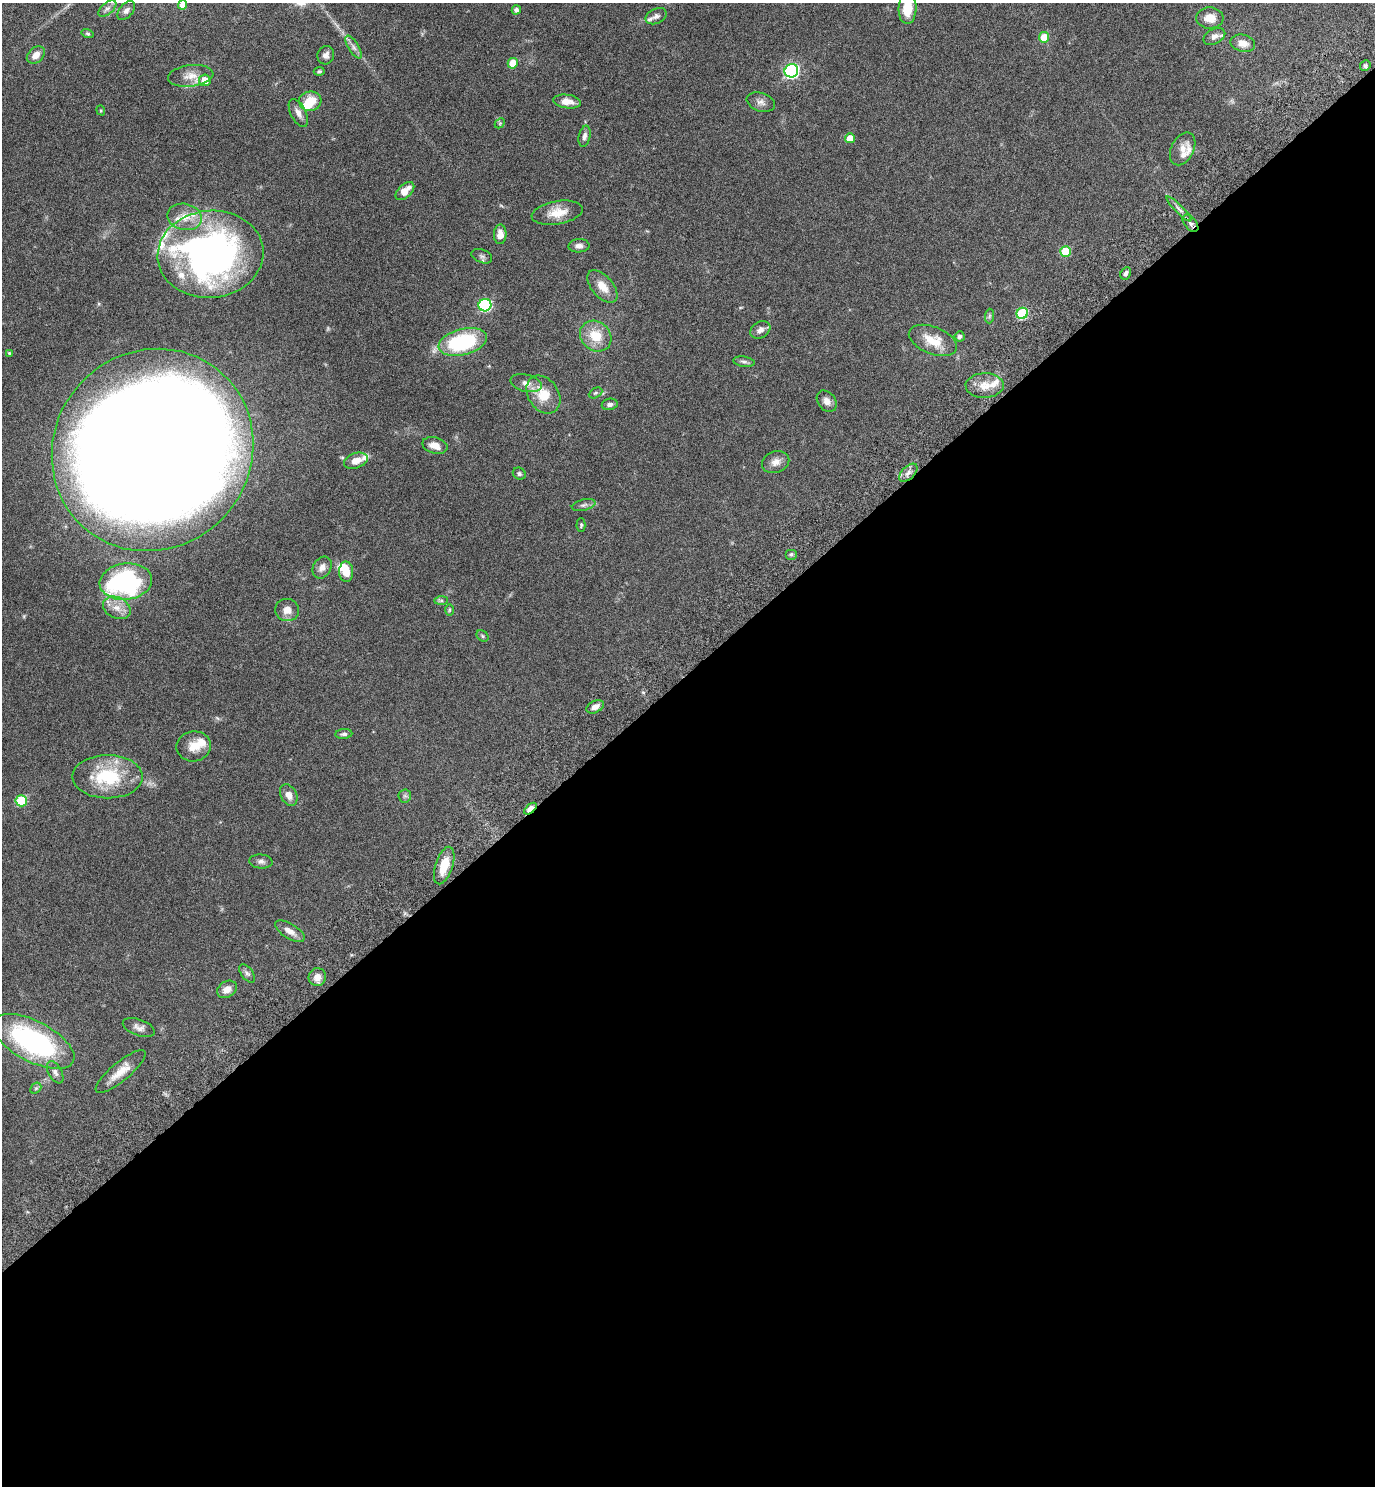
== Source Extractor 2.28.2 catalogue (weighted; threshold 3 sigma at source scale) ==
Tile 15 of 4 x 4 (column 3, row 4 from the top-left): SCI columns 2938-4310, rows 51-1534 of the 6015 x 6033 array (HDU 1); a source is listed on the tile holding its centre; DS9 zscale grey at full resolution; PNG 1377 x 1488 px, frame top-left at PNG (2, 3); each listed source drawn as its Kron ellipse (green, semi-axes under 4 px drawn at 4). Shown black and unused: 55% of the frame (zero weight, under 6 of 11 exposures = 3% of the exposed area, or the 3 px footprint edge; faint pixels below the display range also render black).
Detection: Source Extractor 2.28.2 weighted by HDU 2 'WHT'; one run over the whole footprint, this tile lists its part. Background 0.0415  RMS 0.0035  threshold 0.0142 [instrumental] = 3 sigma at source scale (4.09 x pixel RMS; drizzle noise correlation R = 1.36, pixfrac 0.8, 0.05/0.05 arcsec/px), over >= 5 px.
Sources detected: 106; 2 inside a brighter object's white glare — neither listed nor drawn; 11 inside a brighter listed object's ellipse — not listed separately; the other 93 listed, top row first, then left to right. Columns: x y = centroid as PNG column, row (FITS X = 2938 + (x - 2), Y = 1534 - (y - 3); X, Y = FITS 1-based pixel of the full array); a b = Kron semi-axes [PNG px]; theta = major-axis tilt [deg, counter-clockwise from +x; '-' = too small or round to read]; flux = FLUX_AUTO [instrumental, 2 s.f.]
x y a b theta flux
182 5 5 4 - 2.2
107 8 11 5 40 1.1
908 8 16 9 88 6.9
516 10 4 4 - 1
126 11 11 6 48 1.2
656 16 11 7 26 1.1
1210 18 13 10 -3 3.5
88 34 6 4 -17 0.44
1214 36 12 7 27 1.6
1044 37 5 5 - 5.3
1243 43 12 8 -12 2.4
354 47 13 5 -58 1.3
36 55 10 7 41 2.2
326 55 9 8 - 1.3
513 63 5 5 - 6.2
1365 65 5 5 - 0.7
319 71 5 4 - 0.47
791 71 7 6 - 58
191 76 23 10 7 3.8
205 80 6 5 - 4.4
310 101 11 10 - 5.4
567 101 14 6 -8 2.9
761 102 14 9 -19 1.7
101 110 5 4 - 0.35
298 113 15 7 -63 1.9
500 123 5 4 - 0.41
584 136 11 5 78 1.2
850 138 5 4 - 3.5
1183 149 17 11 63 2.9
405 191 11 6 44 3.3
1179 209 17 2 -45 1
557 213 26 11 10 5
185 217 17 13 -12 4.5
1190 223 10 6 -51 1.3
500 234 10 6 87 2.7
579 246 10 6 3 1.3
1065 251 5 5 - 11
211 254 53 43 5 120
482 256 11 6 -22 0.91
1126 273 6 5 - 0.85
602 286 19 10 -50 4.1
485 305 6 6 - 36
1022 313 6 5 - 19
989 316 7 4 88 0.59
760 330 10 8 31 1.6
596 336 17 14 -42 6.9
960 336 5 5 - 0.76
933 340 25 13 -22 6.3
463 342 25 13 14 28
9 353 3 3 - 0.29
744 362 11 5 -8 0.83
526 383 16 8 -14 2.1
985 385 19 12 1 4.2
595 393 7 5 27 0.54
543 395 20 15 -56 7.3
827 401 12 9 -50 1.8
610 404 8 5 11 0.97
435 445 13 8 -15 2.9
152 450 104 98 47 1400
356 461 12 7 18 3
776 462 14 10 22 2.2
908 473 11 6 45 1.5
519 474 7 5 -33 0.63
584 505 12 5 14 1
581 525 7 4 89 0.49
791 554 6 5 - 0.56
322 568 11 9 60 1.9
346 572 10 7 -89 3.8
126 582 26 18 7 49
441 600 7 4 0 0.58
117 608 14 10 -26 3.3
287 610 12 11 - 2.4
449 610 6 4 89 0.37
482 636 6 5 - 0.52
595 707 9 6 28 1.8
344 734 8 5 5 0.76
194 746 17 15 11 4.5
108 777 35 21 0 18
289 795 11 8 -61 2.2
405 796 6 6 - 0.68
21 801 6 5 - 13
530 809 7 4 40 7.4
261 862 12 7 -4 1.1
444 866 19 8 72 5.8
290 931 17 7 -31 2.5
247 973 10 5 -51 0.99
317 977 9 8 - 2.6
227 989 10 8 31 2.3
139 1028 17 8 -20 1.7
33 1041 45 20 -27 51
55 1072 12 6 -61 1.2
121 1072 31 9 40 4.8
36 1088 6 4 43 0.52
Overlapping masked pixels (flux is a lower limit): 1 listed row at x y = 530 809
Isophote crosses this tile's border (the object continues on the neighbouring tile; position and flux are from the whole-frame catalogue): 4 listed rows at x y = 182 5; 908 8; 152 450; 33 1041